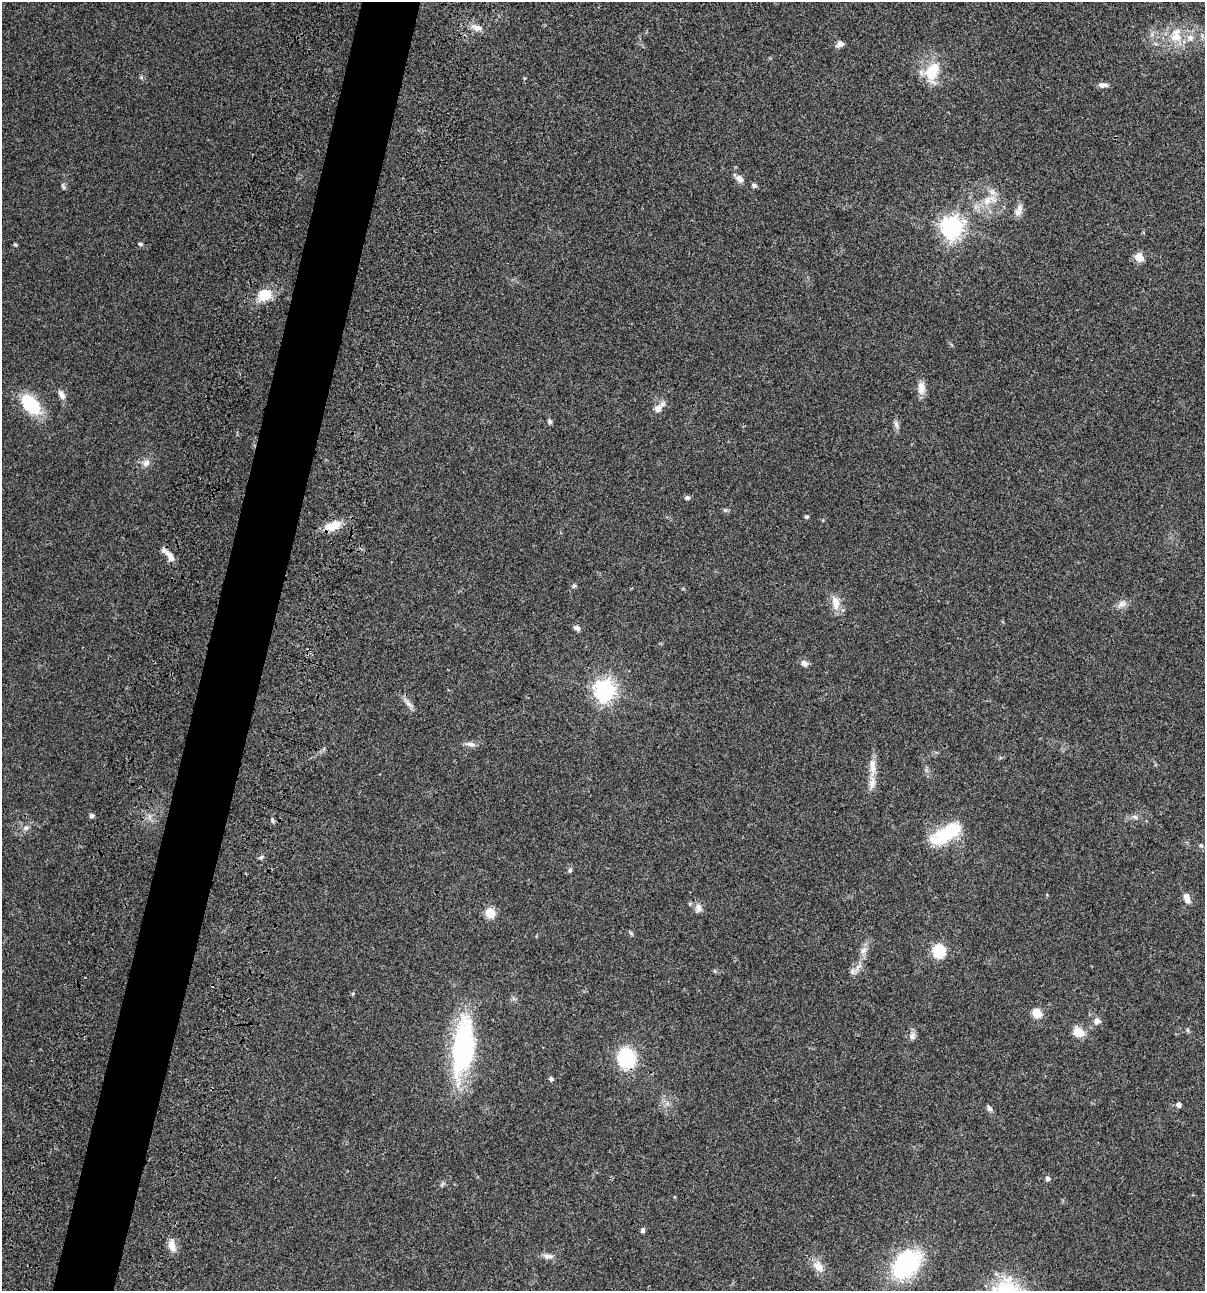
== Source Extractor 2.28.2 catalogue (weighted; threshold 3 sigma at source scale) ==
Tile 7 of 4 x 4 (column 3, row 2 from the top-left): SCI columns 2641-3843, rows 2697-3985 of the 5405 x 5390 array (HDU 1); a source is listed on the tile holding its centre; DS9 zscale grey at full resolution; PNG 1207 x 1293 px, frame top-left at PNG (2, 2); no overlay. Shown black and unused: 5% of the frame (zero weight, under 3 of 4 exposures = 9% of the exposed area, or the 3 px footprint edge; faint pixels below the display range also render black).
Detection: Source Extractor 2.28.2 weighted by HDU 2 'WHT'; one run over the whole footprint, this tile lists its part. Background 0.0467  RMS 0.0052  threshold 0.0236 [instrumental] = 3 sigma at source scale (4.5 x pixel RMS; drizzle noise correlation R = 1.50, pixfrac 1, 0.05/0.05 arcsec/px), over >= 5 px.
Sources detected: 75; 1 cosmic-ray / hot-pixel residue — not listed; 4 inside a brighter listed object's ellipse — not listed separately; the other 70 listed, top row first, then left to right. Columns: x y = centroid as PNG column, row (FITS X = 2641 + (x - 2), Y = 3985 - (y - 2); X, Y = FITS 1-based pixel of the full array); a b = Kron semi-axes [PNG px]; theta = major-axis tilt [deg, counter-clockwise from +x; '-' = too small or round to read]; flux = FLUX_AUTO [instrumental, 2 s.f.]
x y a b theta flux
476 28 15 8 -17 3.6
1176 35 25 16 82 12
840 44 7 5 32 3.2
932 72 25 16 70 16
141 77 6 5 - 0.75
1103 85 11 6 -1 2.2
740 179 11 8 -36 2.8
63 186 9 5 -64 0.98
754 186 6 5 - 1.3
987 201 16 11 62 7.4
1019 209 14 9 -89 3.1
952 227 8 8 - 360
140 244 6 4 -15 0.87
15 245 6 4 -2 0.56
1139 258 5 5 - 16
264 295 15 13 23 11
921 388 17 9 -88 4.4
61 394 13 7 -62 2.7
31 405 22 12 -48 28
658 408 12 10 53 3.4
550 421 5 5 - 1.4
896 424 11 6 -74 1.8
146 463 11 8 41 3
687 497 6 5 - 1.2
725 510 6 6 - 0.87
806 517 5 4 - 0.8
332 526 24 11 19 8.4
170 556 18 7 -55 4.4
574 586 6 5 - 0.8
835 603 20 9 -80 5.9
1122 604 14 8 24 3
577 628 8 6 -29 1.7
804 663 10 7 -40 2.3
605 690 8 7 - 310
408 704 13 6 -52 2.5
471 744 16 6 -9 2.4
873 767 30 9 -90 6.4
91 816 6 6 - 1.1
149 817 7 4 72 1.2
1135 817 9 5 -16 1.6
272 820 7 4 -70 0.88
26 828 8 7 - 1.9
946 833 36 14 33 31
1201 845 7 5 -47 0.9
261 857 7 5 28 1
570 870 7 5 87 0.95
1187 898 13 7 -68 3.7
698 908 13 9 -81 2.8
490 913 6 5 - 21
631 933 8 4 -36 0.78
863 950 12 8 41 2.9
939 951 6 6 - 59
853 971 11 7 17 2.4
1037 1013 6 5 - 19
1097 1021 10 9 - 2.5
1188 1030 6 4 -89 0.72
1078 1032 11 9 -31 7.7
912 1036 10 8 73 2.3
463 1048 51 17 83 110
626 1058 15 14 - 45
551 1079 4 4 - 1.5
1179 1105 6 6 - 1.6
989 1108 8 6 -51 1.7
1047 1179 5 5 - 1.6
442 1184 9 3 45 0.84
643 1230 6 5 - 1.2
172 1245 16 8 -77 4.7
548 1256 16 7 -3 2.6
906 1264 21 15 46 81
818 1266 18 11 -54 5.3
Overlapping masked pixels (flux is a lower limit): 3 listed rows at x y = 332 526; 170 556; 626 1058